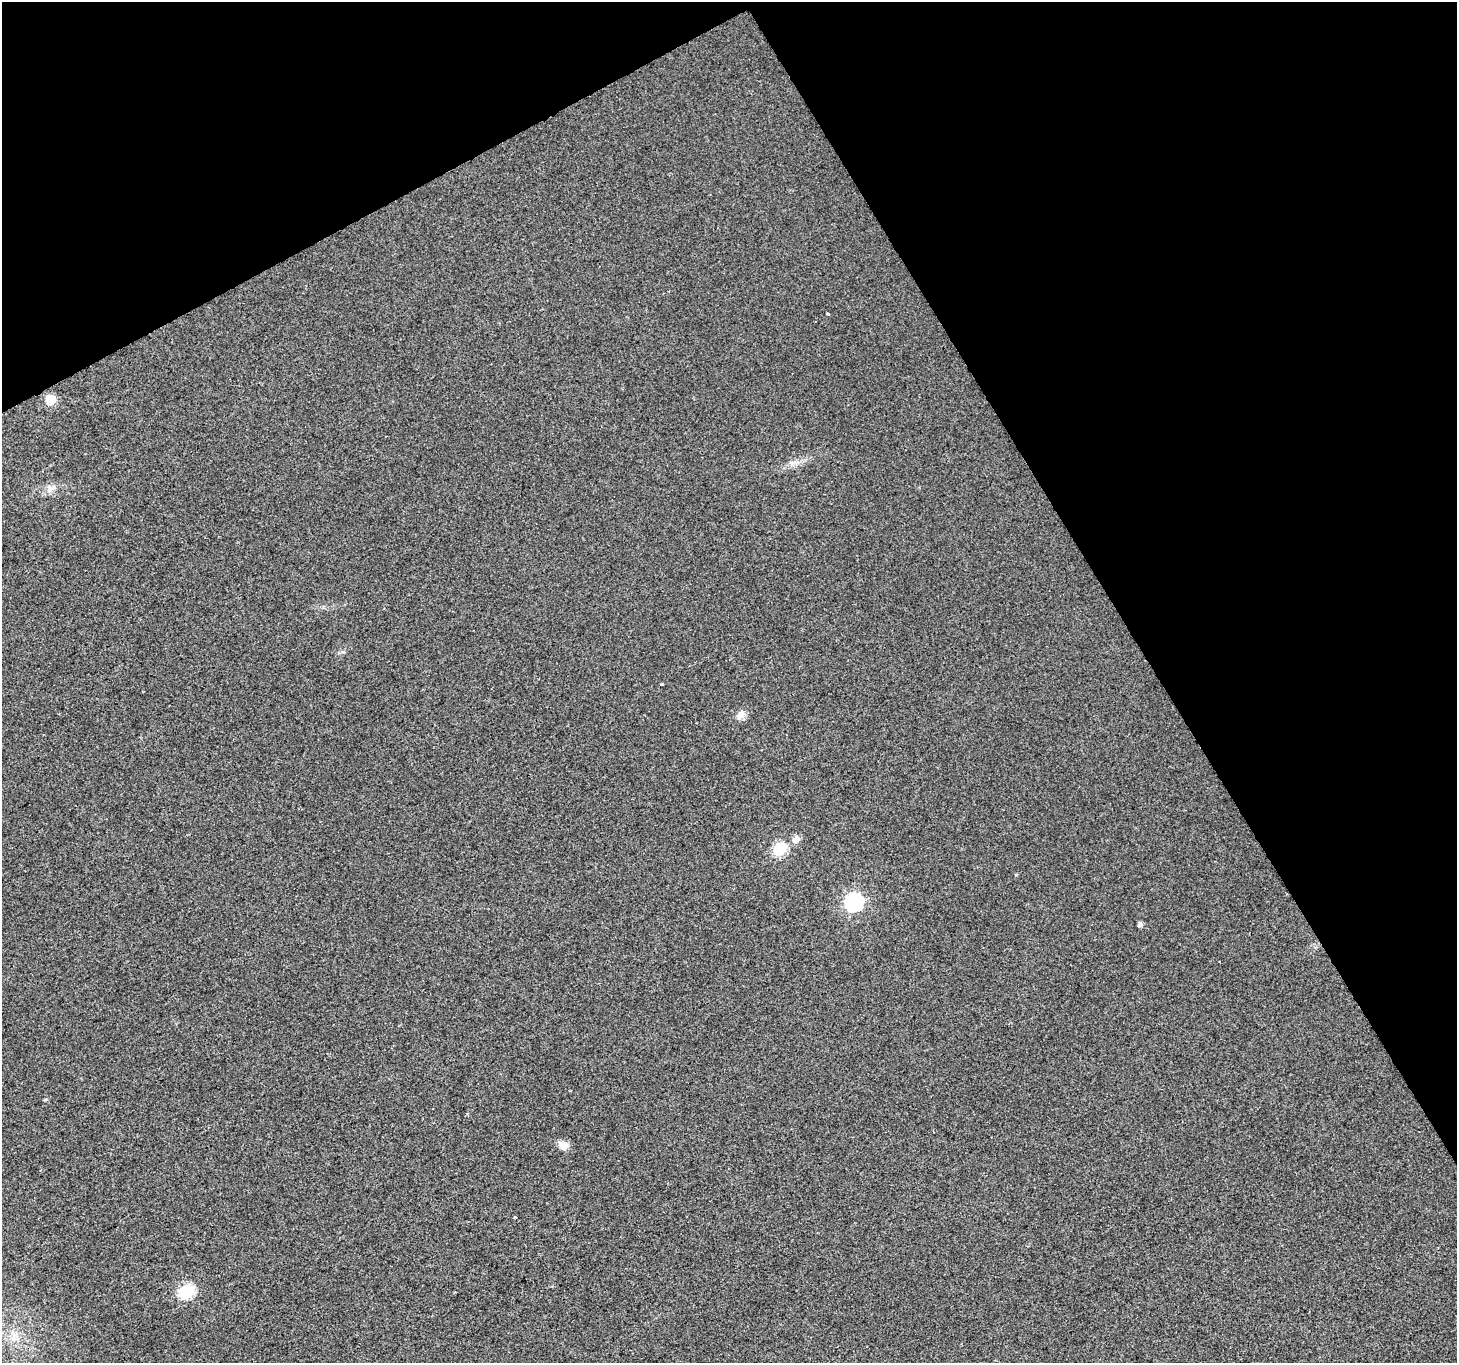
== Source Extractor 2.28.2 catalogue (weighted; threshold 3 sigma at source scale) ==
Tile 3 of 4 x 4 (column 3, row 1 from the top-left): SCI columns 2916-4370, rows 4251-5611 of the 5826 x 5719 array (HDU 1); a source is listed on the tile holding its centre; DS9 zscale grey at full resolution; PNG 1459 x 1365 px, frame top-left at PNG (2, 2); no overlay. Shown black and unused: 29% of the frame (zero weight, under 2 of 3 exposures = <1% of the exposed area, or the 3 px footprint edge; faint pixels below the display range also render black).
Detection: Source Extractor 2.28.2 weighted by HDU 2 'WHT'; one run over the whole footprint, this tile lists its part. Background 0.00812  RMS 0.0055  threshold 0.0249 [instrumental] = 3 sigma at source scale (4.5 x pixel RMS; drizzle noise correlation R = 1.50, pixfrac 1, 0.0396/0.0396 arcsec/px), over >= 5 px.
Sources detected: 13; all 13 listed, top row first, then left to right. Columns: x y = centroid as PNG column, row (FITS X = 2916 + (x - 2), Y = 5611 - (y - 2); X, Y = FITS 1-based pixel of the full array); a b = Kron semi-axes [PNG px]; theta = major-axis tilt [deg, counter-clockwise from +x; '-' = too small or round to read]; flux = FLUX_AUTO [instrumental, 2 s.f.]
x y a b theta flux
828 313 3 2 - 1.1
51 399 6 6 - 19
50 488 9 7 -88 2.6
662 684 3 2 - 0.87
740 715 12 9 48 3.6
796 839 8 7 - 3.9
780 849 7 6 - 45
854 901 8 8 - 130
1140 924 5 5 - 1.9
45 1099 5 3 - 0.63
563 1145 11 9 -30 5
515 1217 3 3 - 0.65
187 1291 7 6 - 56
Unlisted compact peaks at least as high as the median listed source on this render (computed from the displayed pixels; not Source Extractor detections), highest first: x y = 1016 875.